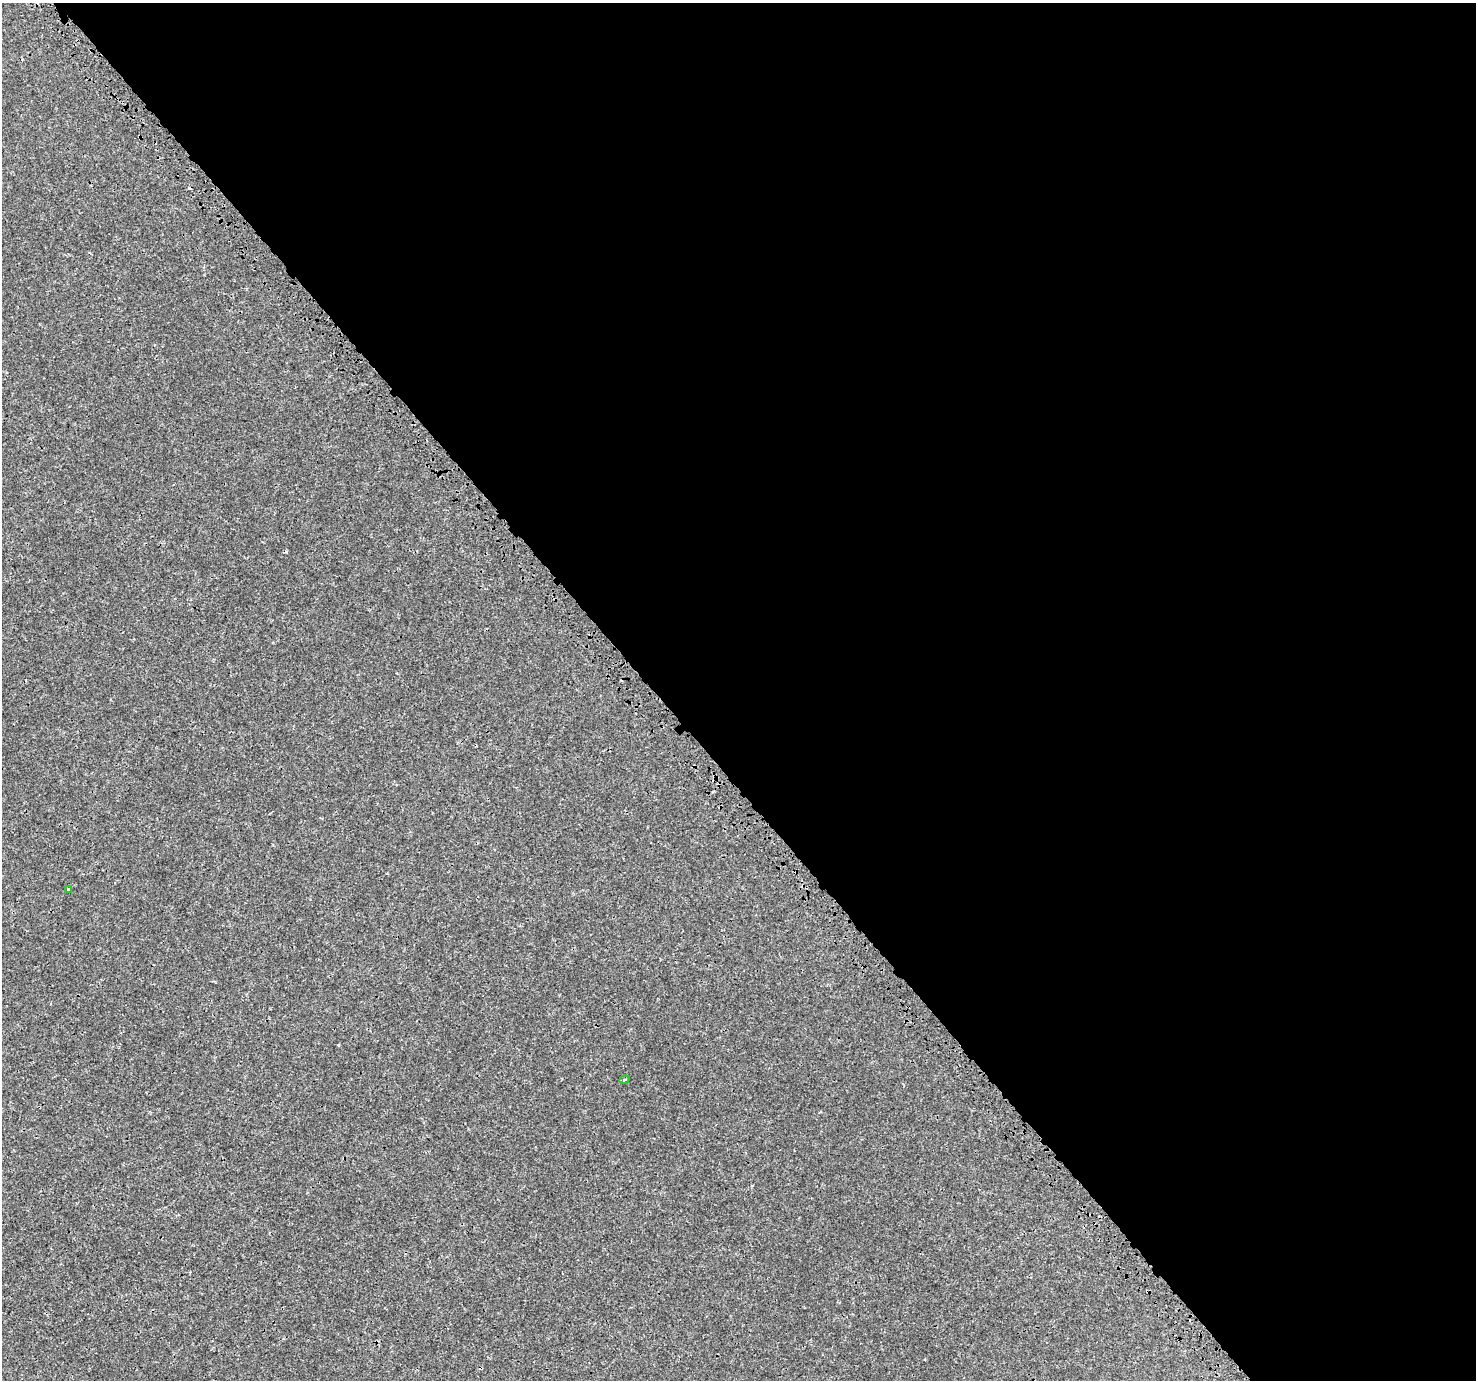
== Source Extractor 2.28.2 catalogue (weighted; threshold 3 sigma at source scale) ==
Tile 8 of 4 x 4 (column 4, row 2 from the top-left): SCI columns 4532-6005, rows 3009-4386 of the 6123 x 6077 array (HDU 1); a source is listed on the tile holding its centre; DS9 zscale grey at full resolution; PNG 1478 x 1382 px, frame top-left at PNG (2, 3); each listed source drawn as its Kron ellipse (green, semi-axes under 4 px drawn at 4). Shown black and unused: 56% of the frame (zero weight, under 3 of 4 exposures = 7% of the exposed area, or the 3 px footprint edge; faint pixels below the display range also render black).
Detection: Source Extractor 2.28.2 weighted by HDU 2 'WHT'; one run over the whole footprint, this tile lists its part. Background 0.00158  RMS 0.0014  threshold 0.00627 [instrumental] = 3 sigma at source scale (4.5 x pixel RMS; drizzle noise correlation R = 1.50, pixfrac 1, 0.0396/0.0396 arcsec/px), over >= 5 px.
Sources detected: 3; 1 cosmic-ray / hot-pixel residue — neither listed nor drawn; the other 2 listed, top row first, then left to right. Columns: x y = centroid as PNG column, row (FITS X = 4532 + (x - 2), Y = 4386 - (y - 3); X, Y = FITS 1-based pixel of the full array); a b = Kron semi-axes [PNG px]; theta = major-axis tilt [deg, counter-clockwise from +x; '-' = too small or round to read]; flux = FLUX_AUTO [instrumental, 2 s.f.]
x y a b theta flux
69 889 3 3 - 0.73
625 1080 5 2 - 0.12